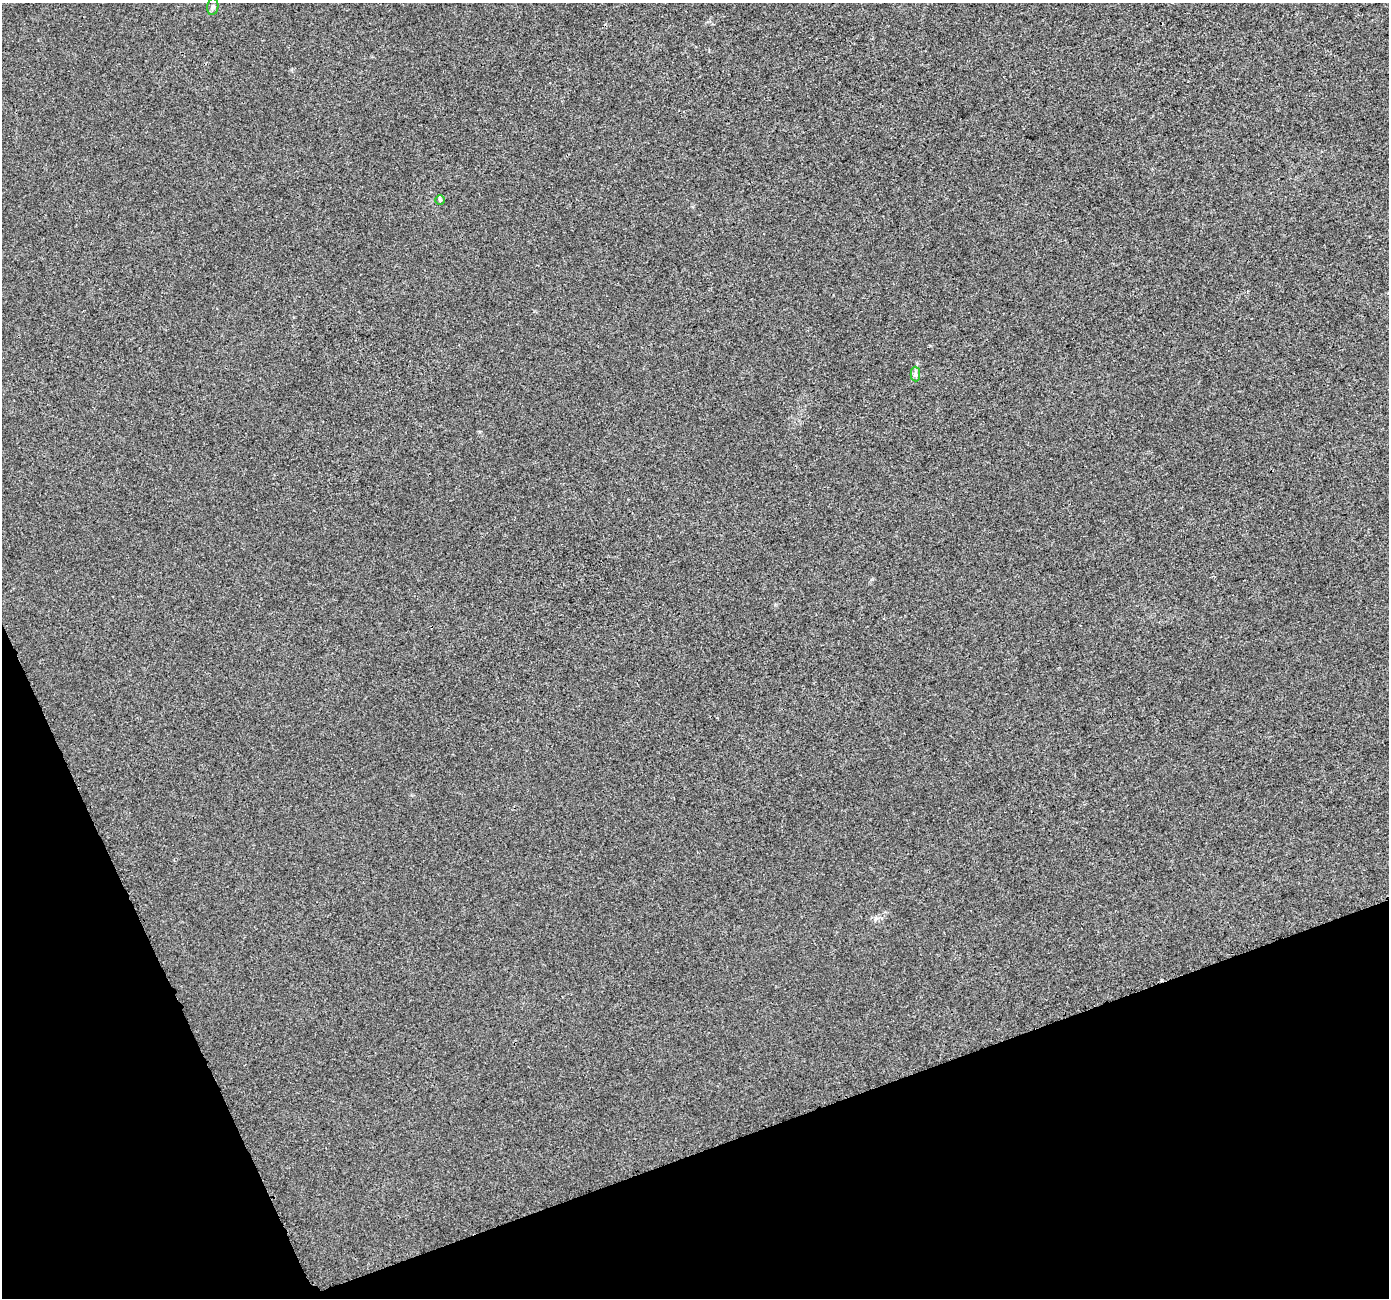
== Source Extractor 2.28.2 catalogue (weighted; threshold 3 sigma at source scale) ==
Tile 14 of 4 x 4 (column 2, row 4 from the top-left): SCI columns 1410-2796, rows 159-1454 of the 5589 x 5441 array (HDU 1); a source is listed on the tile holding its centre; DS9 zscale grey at full resolution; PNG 1391 x 1300 px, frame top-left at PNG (2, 3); each listed source drawn as its Kron ellipse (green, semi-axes under 4 px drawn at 4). Shown black and unused: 18% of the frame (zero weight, under 3 of 4 exposures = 2% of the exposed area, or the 3 px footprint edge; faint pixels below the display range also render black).
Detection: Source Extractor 2.28.2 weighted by HDU 2 'WHT'; one run over the whole footprint, this tile lists its part. Background 4.06e-04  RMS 0.0029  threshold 0.0129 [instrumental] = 3 sigma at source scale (4.5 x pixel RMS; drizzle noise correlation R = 1.50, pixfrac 1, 0.0396/0.0396 arcsec/px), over >= 5 px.
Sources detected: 3; all 3 listed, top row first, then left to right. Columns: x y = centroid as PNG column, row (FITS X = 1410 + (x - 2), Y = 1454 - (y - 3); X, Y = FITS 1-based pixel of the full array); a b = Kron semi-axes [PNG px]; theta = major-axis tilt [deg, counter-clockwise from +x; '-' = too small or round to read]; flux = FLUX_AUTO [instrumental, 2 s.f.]
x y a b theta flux
213 7 8 5 81 0.68
440 200 5 5 - 0.35
915 374 7 5 -89 0.71